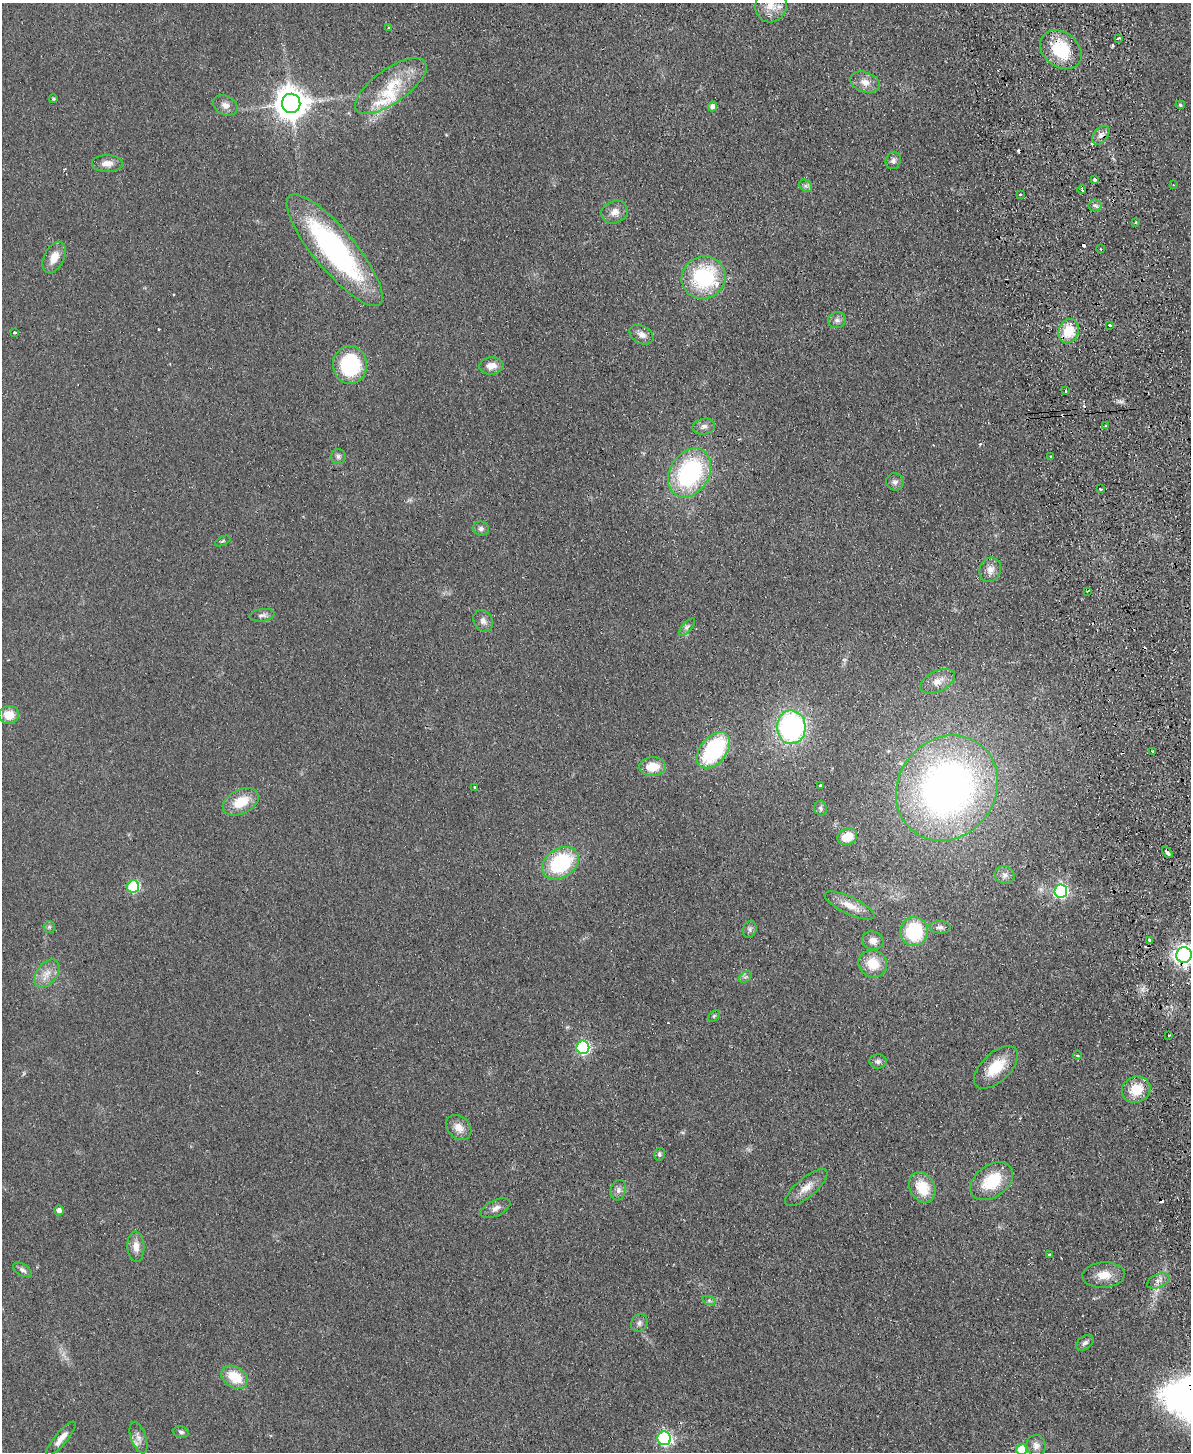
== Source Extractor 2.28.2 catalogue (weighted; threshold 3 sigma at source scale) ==
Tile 6 of 4 x 3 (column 2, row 2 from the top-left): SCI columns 1246-2434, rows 1707-3156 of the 4869 x 4754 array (HDU 1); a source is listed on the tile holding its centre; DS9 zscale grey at full resolution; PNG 1193 x 1454 px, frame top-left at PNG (2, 3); each listed source drawn as its Kron ellipse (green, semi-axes under 4 px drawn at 4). Shown black and unused: <1% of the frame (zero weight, under 2 of 3 exposures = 3% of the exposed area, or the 3 px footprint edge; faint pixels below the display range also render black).
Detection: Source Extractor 2.28.2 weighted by HDU 2 'WHT'; one run over the whole footprint, this tile lists its part. Background 0.0633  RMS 0.0093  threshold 0.042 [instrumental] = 3 sigma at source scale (4.5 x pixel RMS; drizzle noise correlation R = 1.50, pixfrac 1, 0.05/0.05 arcsec/px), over >= 5 px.
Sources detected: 123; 1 too faint to see at this stretch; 13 cosmic-ray / hot-pixel residue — neither listed nor drawn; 3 inside a brighter listed object's ellipse — not listed separately; the other 106 listed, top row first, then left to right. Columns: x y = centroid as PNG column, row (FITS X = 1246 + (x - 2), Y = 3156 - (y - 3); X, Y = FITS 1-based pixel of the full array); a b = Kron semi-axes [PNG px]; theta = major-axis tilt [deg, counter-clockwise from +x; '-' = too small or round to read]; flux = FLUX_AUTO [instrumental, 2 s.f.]
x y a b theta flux
771 5 17 15 68 16
389 28 3 3 - 1.1
1118 39 4 3 - 1.3
1061 50 23 17 -38 45
865 82 15 10 -19 8.6
391 86 42 17 35 38
53 99 4 4 - 1.4
291 103 9 9 - 1700
225 105 13 9 -27 6.1
1180 105 5 4 - 1.2
712 106 5 4 - 4.7
1101 135 11 7 50 4.6
893 160 9 7 66 3.3
107 163 15 8 0 7.5
1095 180 3 3 - 3.7
1173 185 2 2 - 0.8
806 186 7 5 -43 2.3
1082 190 4 3 - 7.4
1020 194 3 3 - 1.8
1095 205 6 6 - 2.6
614 212 13 11 24 7.7
1136 222 3 3 - 1.4
1100 249 3 3 - 0.96
335 250 70 20 -50 190
54 257 17 10 63 12
704 278 22 21 - 80
837 320 9 8 - 3.8
1110 325 3 2 - 1.6
1069 331 12 10 68 25
14 332 3 3 - 1.3
642 335 13 8 -28 5.6
350 365 19 17 -90 76
491 366 12 8 5 8.8
1065 391 3 2 - 1.1
1106 425 4 3 - 1.6
704 426 11 8 11 4.5
338 456 7 7 - 2.8
1051 457 3 2 - 2.5
689 473 26 19 58 120
895 482 9 8 - 3.7
1100 489 3 3 - 2.7
481 528 8 7 - 2.9
223 541 8 3 27 1.3
990 570 12 10 68 6.9
1087 591 2 2 - 0.9
262 615 13 6 8 3.4
483 621 11 9 -58 5.1
687 627 11 4 47 2.7
937 681 18 10 26 9.6
9 715 10 9 - 12
791 727 17 14 -87 170
713 750 21 13 50 91
1153 751 3 3 - 1.5
652 767 13 9 3 18
820 786 3 3 - 2.4
474 787 3 2 - 0.75
947 788 55 48 53 490
241 802 19 12 27 22
821 808 7 6 - 2.2
847 837 10 8 21 17
1167 852 6 3 -51 5
560 863 20 14 33 74
1005 875 10 9 - 4.4
133 887 6 6 - 90
1061 891 7 6 - 160
850 905 27 8 -25 13
49 927 6 5 - 1.7
940 927 10 6 -3 3
750 929 9 6 71 2.8
914 931 14 14 - 54
1149 940 3 3 - 3.7
873 941 11 9 -17 6.6
1184 955 8 7 - 490
873 964 14 13 - 20
47 973 16 10 52 9.9
745 977 7 4 33 2.1
714 1016 7 4 45 1.4
1169 1035 3 2 - 0.79
583 1047 7 6 - 140
1077 1055 4 3 - 1.3
878 1061 8 7 - 3
996 1067 27 14 43 25
1136 1090 14 13 - 21
459 1127 14 11 -45 8.8
659 1154 6 5 - 2.4
992 1181 24 16 36 35
922 1187 16 12 -60 26
806 1188 26 9 40 12
618 1190 10 7 72 4.1
495 1208 16 8 25 5.3
59 1210 5 5 - 4.2
136 1246 15 8 -88 8.1
1049 1255 3 3 - 2
22 1270 10 6 -30 3.2
1104 1275 21 12 3 14
1158 1281 12 6 23 4.5
709 1301 7 4 -20 1.8
639 1323 9 8 - 3.4
1085 1343 9 6 38 2.8
235 1377 14 10 -32 25
181 1432 8 5 -10 2.1
138 1437 16 7 -70 5.7
61 1438 21 6 50 7.6
664 1438 7 6 - 160
1036 1445 10 9 - 5.6
1022 1449 5 5 - 27
Overlapping masked pixels (flux is a lower limit): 3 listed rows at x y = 1061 50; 1101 135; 1184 955
Isophote crosses this tile's border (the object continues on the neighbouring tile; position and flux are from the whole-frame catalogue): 3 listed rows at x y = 771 5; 1184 955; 1022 1449